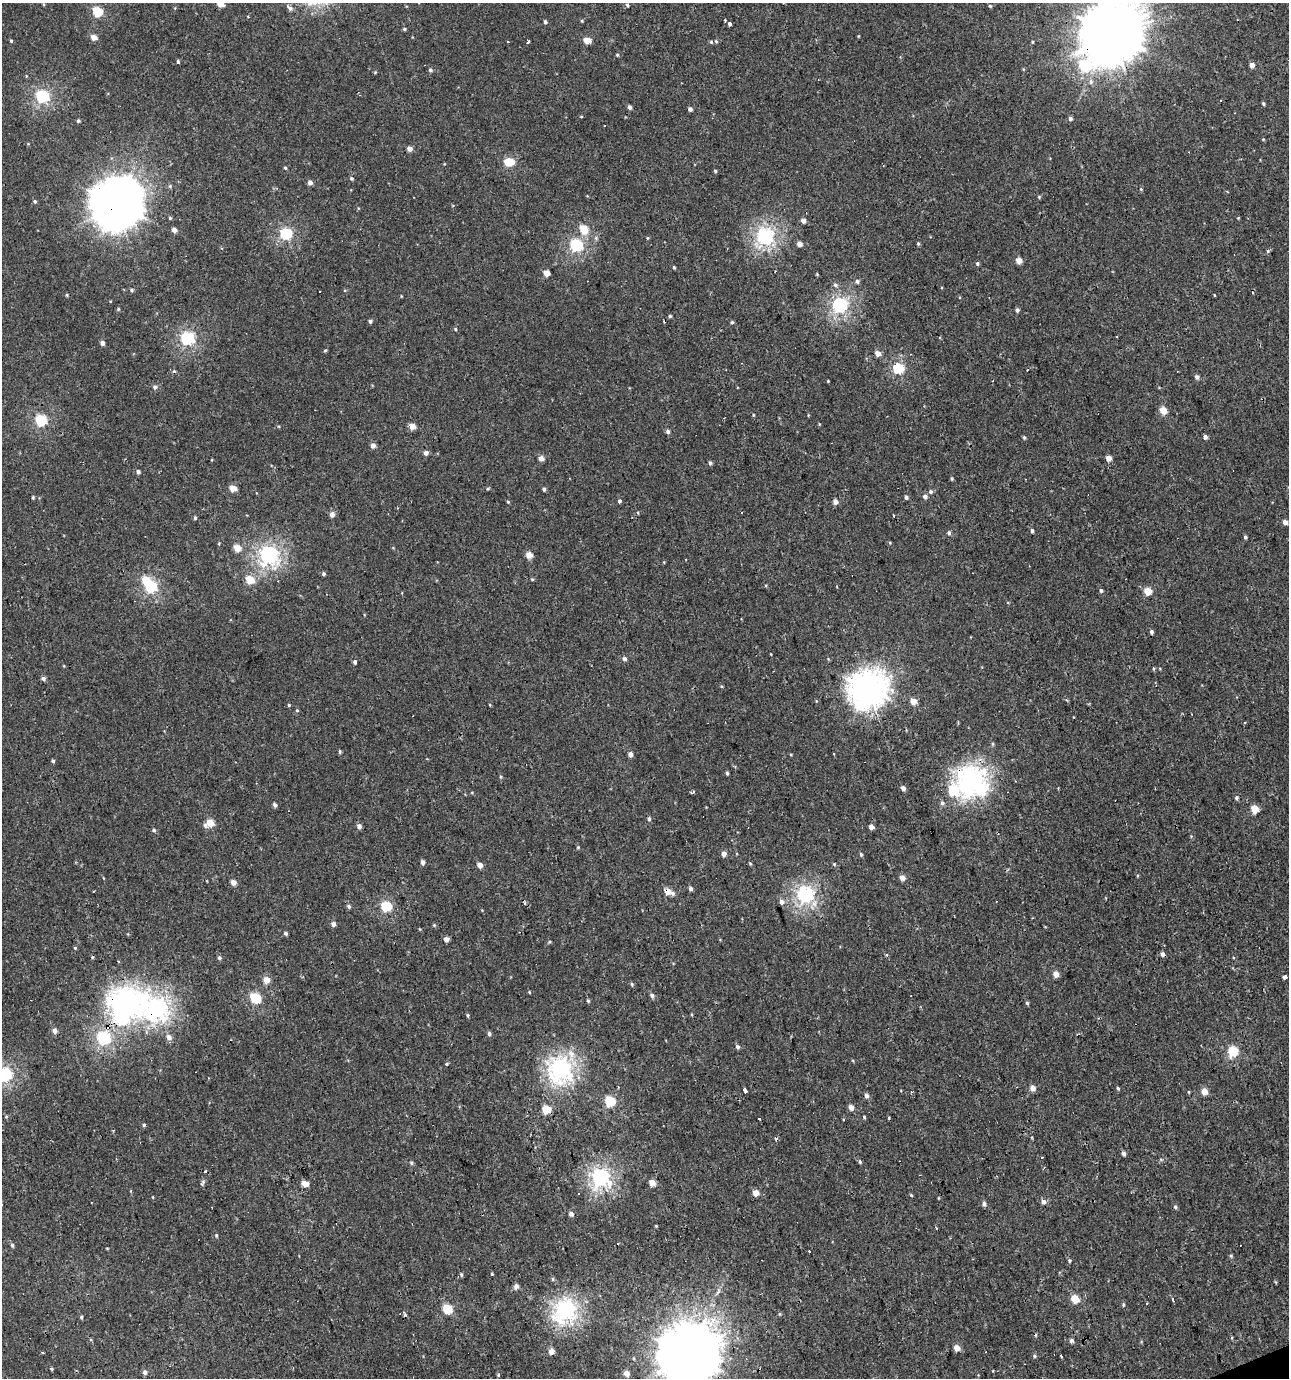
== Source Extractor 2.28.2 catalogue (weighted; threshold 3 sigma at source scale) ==
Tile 6 of 4 x 4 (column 2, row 2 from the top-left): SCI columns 1414-2700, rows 2753-4128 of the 5344 x 5504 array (HDU 1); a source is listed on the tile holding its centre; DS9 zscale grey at full resolution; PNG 1291 x 1380 px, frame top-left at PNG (2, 3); no overlay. Shown black and unused: <1% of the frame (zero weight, under 2 of 3 exposures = <1% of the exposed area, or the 3 px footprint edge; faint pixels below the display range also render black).
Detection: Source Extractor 2.28.2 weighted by HDU 2 'WHT'; one run over the whole footprint, this tile lists its part. Background 0.00109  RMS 0.0043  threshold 0.0194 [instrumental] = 3 sigma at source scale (4.5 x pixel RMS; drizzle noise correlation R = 1.50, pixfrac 1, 0.0396/0.0396 arcsec/px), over >= 5 px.
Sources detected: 290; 3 inside a brighter object's white glare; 15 cosmic-ray / hot-pixel residue — not listed; the other 272 listed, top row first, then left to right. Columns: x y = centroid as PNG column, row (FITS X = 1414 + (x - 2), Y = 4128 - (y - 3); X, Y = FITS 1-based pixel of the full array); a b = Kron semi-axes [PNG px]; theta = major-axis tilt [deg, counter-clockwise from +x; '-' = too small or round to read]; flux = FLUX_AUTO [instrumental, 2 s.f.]
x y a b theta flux
221 4 5 4 - 9
627 5 5 3 - 0.62
990 6 4 4 - 0.6
289 7 10 5 -42 1.8
97 12 5 5 - 27
248 17 3 3 - 1.2
582 21 4 4 - 0.48
545 22 4 4 - 0.95
729 24 3 3 - 6.6
404 29 4 4 - 0.62
1111 33 21 19 60 3700
858 36 5 3 - 0.34
94 38 5 4 - 4.4
587 40 5 4 - 8.2
11 41 4 4 - 0.57
528 41 3 3 - 0.83
716 41 5 4 - 0.61
711 42 4 4 - 0.6
1032 42 4 3 - 0.44
617 55 4 4 - 0.5
177 61 3 3 - 2
1084 65 8 7 - 33
1252 65 4 4 - 2.6
430 70 5 5 - 0.95
375 72 4 3 - 0.45
1091 81 8 7 - 1.8
42 96 6 6 - 64
1221 101 3 3 - 1.5
1263 103 4 3 - 0.73
629 107 4 4 - 1.4
690 109 4 4 - 1.7
581 116 5 3 - 0.34
1070 119 5 4 - 1.3
78 121 4 4 - 0.67
605 126 3 3 - 1.6
1263 139 4 4 - 0.37
409 149 4 4 - 3.7
509 162 7 5 15 16
285 168 5 3 - 0.53
715 171 4 4 - 0.55
351 178 5 5 - 0.77
310 182 4 4 - 2.2
170 186 5 5 - 0.68
1141 189 5 4 - 0.49
1039 197 5 4 - 0.51
35 201 5 4 - 0.66
116 204 17 17 - 1700
170 218 4 4 - 0.57
803 221 5 4 - 2.2
174 230 4 4 - 2.5
584 230 7 6 - 12
286 233 6 5 - 49
765 236 7 7 - 130
596 238 6 6 - 0.96
647 238 5 3 - 0.41
799 244 4 4 - 3.1
918 244 5 3 - 0.64
576 245 6 6 - 59
1268 251 6 4 -89 0.6
1019 261 4 4 - 4.8
977 264 5 4 - 0.76
674 267 4 3 - 0.62
547 273 5 4 - 5.6
817 274 5 4 - 0.39
857 281 6 5 - 1.1
835 285 7 6 - 1.1
131 290 4 4 - 0.85
67 295 4 4 - 0.46
1214 295 3 2 - 0.31
401 296 3 2 - 0.3
840 305 6 6 - 96
118 309 5 4 - 0.51
1017 310 5 4 - 1
370 321 4 4 - 1
455 329 5 4 - 0.5
188 338 6 6 - 71
102 343 4 4 - 2
325 350 4 4 - 0.52
878 353 5 4 - 4
898 368 6 5 - 33
1027 370 4 2 - 0.3
1197 377 5 4 - 1.5
828 381 3 2 - 0.35
155 387 6 6 - 1.3
1163 410 5 4 - 10
753 415 4 3 - 0.44
808 415 5 3 - 0.37
41 420 6 5 - 44
412 426 5 4 - 5.9
668 431 5 5 - 1.1
1024 437 5 3 - 0.65
1205 437 4 4 - 1.5
373 445 5 4 - 2.7
426 453 5 4 - 2.1
541 458 4 4 - 3.4
1109 458 4 4 - 4.5
710 463 5 4 - 0.96
138 472 5 4 - 1.2
952 478 4 4 - 0.58
1025 479 2 2 - 0.27
233 488 5 4 - 6.9
488 489 5 3 - 0.52
544 489 4 4 - 0.97
930 491 6 5 - 1
925 496 5 5 - 1.5
33 497 4 3 - 0.62
906 497 4 4 - 1.3
619 501 4 4 - 1.1
508 502 4 3 - 0.53
835 502 5 5 - 2.5
638 513 4 3 - 0.4
332 514 5 4 - 2.8
894 515 3 3 - 0.65
195 518 5 4 - 0.79
1285 522 4 4 - 2.3
1032 531 5 4 - 0.97
949 533 5 4 - 1.2
1245 537 4 3 - 1
890 543 4 4 - 0.46
237 548 5 5 - 10
269 555 8 7 - 150
529 555 5 4 - 6.1
323 574 5 4 - 0.9
532 579 4 4 - 0.54
250 580 5 5 - 13
151 586 6 6 - 53
1101 590 5 4 - 0.77
1147 591 5 5 - 10
1151 632 4 4 - 1
771 654 4 2 - 0.26
624 659 5 5 - 1.5
355 662 5 4 - 0.98
1153 668 6 3 -89 0.51
43 679 5 5 - 1.4
721 686 5 4 - 0.46
867 688 14 14 - 500
913 701 5 4 - 5.9
289 705 4 4 - 0.51
490 705 4 3 - 0.38
297 710 4 4 - 0.5
340 751 5 4 - 0.61
630 754 5 4 - 2.3
791 754 4 3 - 0.38
833 754 3 3 - 2.5
53 761 4 4 - 0.76
727 773 4 4 - 0.68
971 780 10 9 - 270
903 788 5 4 - 1.8
953 791 12 9 -27 30
1236 798 6 5 - 0.88
942 803 7 6 - 1.2
275 805 5 4 - 1.4
1255 809 5 5 - 14
649 819 6 5 - 0.9
210 823 5 5 - 9.2
205 825 7 5 -64 1.4
359 826 4 4 - 2.2
871 827 4 4 - 3.2
154 830 5 5 - 0.88
578 847 4 4 - 0.47
724 854 5 4 - 2.7
861 854 4 4 - 0.68
423 862 5 4 - 1.7
750 864 5 4 - 0.52
834 864 5 4 - 0.54
480 865 5 4 - 3.5
902 878 5 4 - 3.7
233 882 4 4 - 3.7
690 889 5 4 - 1.4
667 891 5 5 - 5.1
672 893 7 6 - 1.5
805 894 7 6 - 120
782 902 6 5 - 2.2
524 903 4 3 - 0.88
349 906 5 5 - 0.98
386 906 5 5 - 34
333 924 4 4 - 2.2
434 925 5 5 - 0.59
286 933 4 4 - 0.92
446 939 4 4 - 2.7
549 942 6 4 28 0.56
75 948 4 4 - 0.47
1162 954 5 4 - 1.9
219 958 5 5 - 0.95
1056 974 5 4 - 4.6
1285 977 3 3 - 10
266 980 5 5 - 6.6
632 984 6 4 -70 0.62
529 992 4 3 - 0.41
652 995 6 5 - 1.3
255 998 6 5 - 31
126 1000 14 10 -4 280
588 1001 5 4 - 0.65
1027 1003 5 4 - 0.73
157 1008 12 11 - 210
468 1015 5 4 - 0.57
55 1030 5 5 - 2.4
489 1033 5 5 - 1
169 1037 6 6 - 2.7
104 1038 6 6 - 74
737 1047 6 5 - 1.1
1233 1051 6 5 - 29
571 1053 4 3 - 6
447 1064 4 3 - 0.56
561 1069 9 9 - 220
4 1074 6 6 - 80
618 1087 4 3 - 0.4
1032 1088 5 5 - 3.6
1118 1088 5 4 - 0.57
745 1090 5 3 - 4.7
1204 1091 5 4 - 6.3
1189 1092 5 3 - 0.36
866 1096 5 5 - 1.7
610 1101 5 5 - 32
851 1107 5 4 - 2.8
546 1109 5 5 - 17
864 1117 4 4 - 0.51
759 1118 3 3 - 3.8
144 1125 4 4 - 0.75
775 1138 3 3 - 2.3
1124 1154 5 4 - 1.2
1042 1157 3 3 - 3.3
1161 1159 5 5 - 0.72
860 1162 6 4 -74 0.72
412 1163 5 4 - 0.71
205 1171 4 3 - 1.1
600 1177 7 7 - 150
203 1183 9 5 64 1
652 1183 5 4 - 5.7
305 1184 5 4 - 6.6
756 1193 5 4 - 4.8
911 1195 4 3 - 0.49
153 1197 4 3 - 0.31
938 1198 4 3 - 0.35
1043 1202 5 5 - 2
984 1204 6 5 - 1.4
1175 1207 5 5 - 0.83
571 1214 5 4 - 2.3
656 1226 4 3 - 0.37
936 1228 4 2 - 0.45
216 1235 6 4 90 0.6
618 1243 3 3 - 0.45
12 1245 6 4 -72 0.82
107 1248 4 3 - 0.36
1231 1255 5 4 - 0.66
1069 1261 5 5 - 0.66
491 1273 3 3 - 0.59
461 1274 6 4 -74 0.72
553 1279 5 4 - 0.67
1276 1282 5 3 - 0.42
516 1286 5 4 - 2.6
1075 1299 5 5 - 12
1173 1299 3 3 - 2.4
1147 1303 3 2 - 0.4
1123 1305 5 4 - 0.6
447 1309 5 5 - 23
565 1310 9 8 - 190
780 1314 6 4 -90 0.44
405 1315 6 4 -64 0.84
81 1317 5 4 - 0.63
91 1340 5 3 - 0.57
1071 1341 5 4 - 1.3
957 1348 5 4 - 5.1
551 1351 4 4 - 5
43 1352 3 2 - 0.77
687 1354 20 19 - 3300
1034 1356 5 4 - 0.74
1061 1356 4 2 - 0.66
52 1369 5 4 - 0.53
145 1372 5 5 - 2
627 1373 6 6 - 2.9
498 1375 5 4 - 0.65
Overlapping masked pixels (flux is a lower limit): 8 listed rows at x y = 1111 33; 116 204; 971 780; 667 891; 126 1000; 157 1008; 546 1109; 687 1354
Isophote crosses this tile's border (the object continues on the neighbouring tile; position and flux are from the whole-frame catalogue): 4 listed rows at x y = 221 4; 1111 33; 4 1074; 687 1354
Unlisted compact peaks at least as high as the median listed source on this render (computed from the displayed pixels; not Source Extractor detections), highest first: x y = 732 322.